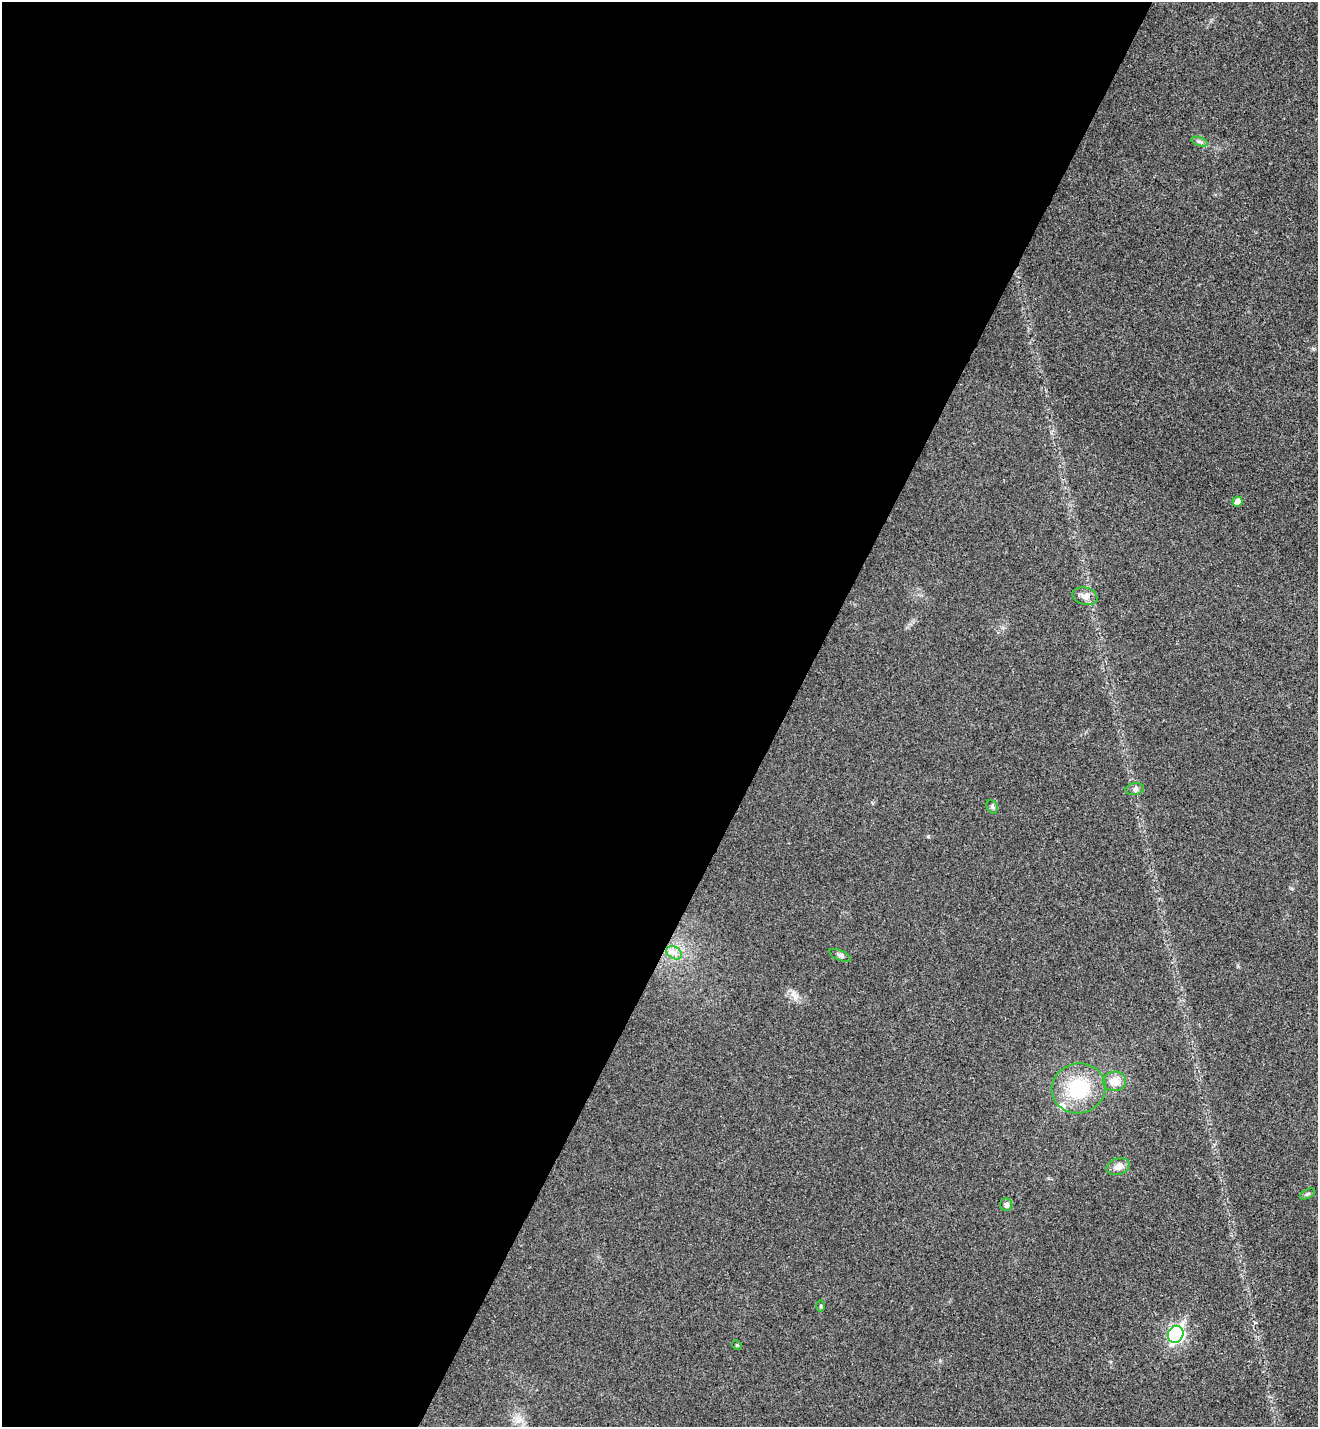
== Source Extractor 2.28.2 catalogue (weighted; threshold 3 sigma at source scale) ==
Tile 5 of 4 x 4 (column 1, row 2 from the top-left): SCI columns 197-1512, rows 2884-4308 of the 5795 x 5765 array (HDU 1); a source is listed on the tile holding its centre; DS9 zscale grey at full resolution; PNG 1320 x 1429 px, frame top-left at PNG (2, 2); each listed source drawn as its Kron ellipse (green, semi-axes under 4 px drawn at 4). Shown black and unused: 60% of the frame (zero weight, under 3 of 4 exposures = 6% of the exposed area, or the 3 px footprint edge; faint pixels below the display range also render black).
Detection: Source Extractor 2.28.2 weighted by HDU 2 'WHT'; one run over the whole footprint, this tile lists its part. Background 0.0216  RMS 0.0064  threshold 0.0287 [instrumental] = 3 sigma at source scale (4.5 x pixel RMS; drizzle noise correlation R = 1.50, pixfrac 1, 0.05/0.05 arcsec/px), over >= 5 px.
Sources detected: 16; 1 inside a brighter listed object's ellipse — not listed separately; the other 15 listed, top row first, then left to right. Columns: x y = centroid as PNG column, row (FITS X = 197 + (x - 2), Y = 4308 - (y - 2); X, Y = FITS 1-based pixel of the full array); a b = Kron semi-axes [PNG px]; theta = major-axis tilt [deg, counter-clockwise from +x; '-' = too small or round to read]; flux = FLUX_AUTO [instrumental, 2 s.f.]
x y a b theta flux
1200 141 9 3 -19 1.3
1237 502 5 5 - 4.6
1085 596 13 8 -17 4.1
1135 789 9 6 10 1.9
992 807 7 5 -69 1.3
674 953 8 6 -30 3
840 955 11 5 -23 1.7
1115 1081 11 9 2 6.8
1079 1088 27 25 14 37
1118 1167 11 8 19 4.5
1307 1194 8 4 27 1.1
1006 1205 6 6 - 2
820 1306 6 4 -89 0.8
1176 1334 9 7 60 150
737 1345 5 4 - 0.81
Unlisted compact peaks at least as high as the median listed source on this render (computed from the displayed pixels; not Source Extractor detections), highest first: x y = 928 836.